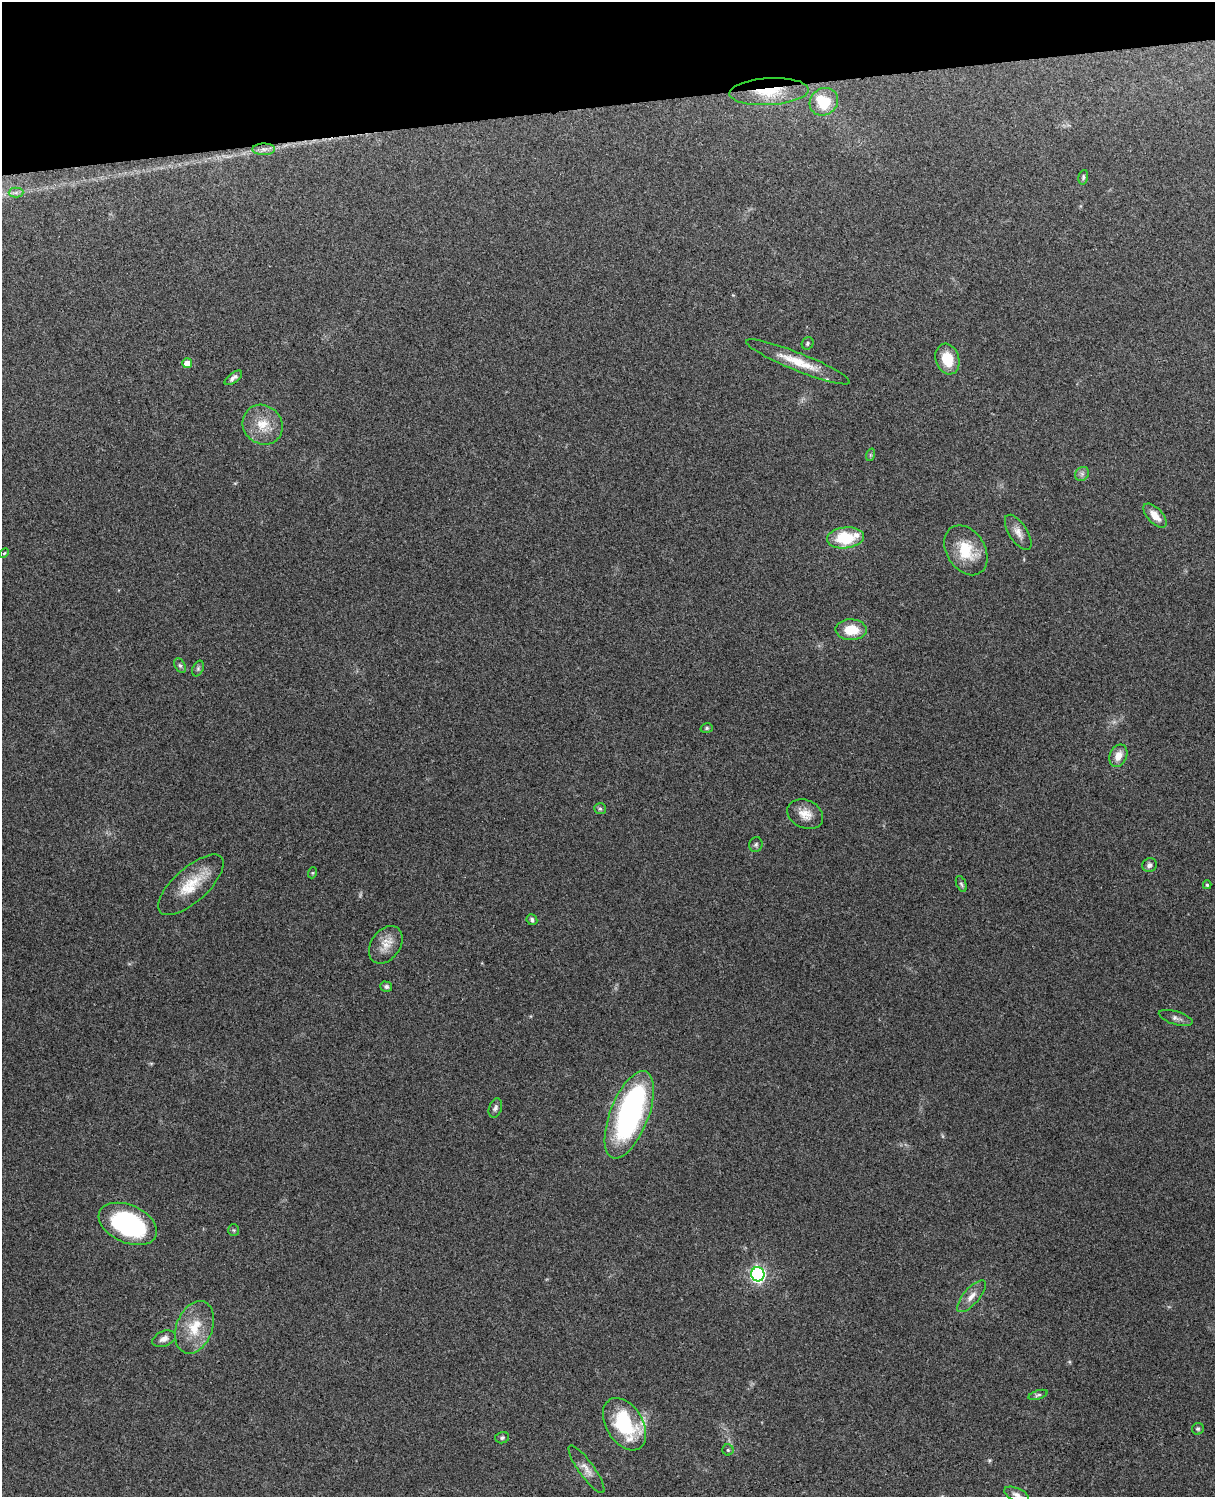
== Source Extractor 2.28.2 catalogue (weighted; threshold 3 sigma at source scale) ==
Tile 3 of 4 x 3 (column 3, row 1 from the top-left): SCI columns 2543-3755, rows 3156-4650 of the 5087 x 4928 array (HDU 1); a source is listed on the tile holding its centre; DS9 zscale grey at full resolution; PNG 1217 x 1499 px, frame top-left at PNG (2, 2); each listed source drawn as its Kron ellipse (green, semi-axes under 4 px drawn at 4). Shown black and unused: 7% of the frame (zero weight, under 3 of 4 exposures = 6% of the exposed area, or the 3 px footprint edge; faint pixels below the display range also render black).
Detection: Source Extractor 2.28.2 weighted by HDU 2 'WHT'; one run over the whole footprint, this tile lists its part. Background 0.281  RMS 0.0092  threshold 0.0415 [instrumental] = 3 sigma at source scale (4.5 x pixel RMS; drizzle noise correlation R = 1.50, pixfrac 1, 0.05/0.05 arcsec/px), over >= 5 px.
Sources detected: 53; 2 inside a brighter object's white glare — neither listed nor drawn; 1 inside a brighter listed object's ellipse — not listed separately; the other 50 listed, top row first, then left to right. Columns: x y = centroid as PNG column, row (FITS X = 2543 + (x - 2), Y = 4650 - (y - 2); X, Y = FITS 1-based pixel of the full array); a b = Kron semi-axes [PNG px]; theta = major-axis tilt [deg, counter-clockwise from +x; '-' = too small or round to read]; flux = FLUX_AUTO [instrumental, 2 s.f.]
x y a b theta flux
769 92 40 13 3 33
824 102 15 13 36 28
264 149 11 6 1 3.9
1083 177 7 4 77 1.6
16 193 7 5 1 2.4
808 343 6 5 - 1.7
947 359 15 11 -73 21
798 362 56 9 -22 24
187 363 5 5 - 8.6
233 378 10 5 37 3.3
263 425 21 19 -43 20
870 455 6 4 72 1.2
1082 474 7 6 - 2.8
1155 516 15 7 -47 10
1018 532 20 9 -57 7.4
845 538 18 10 7 39
966 550 27 19 -58 29
4 553 5 4 - 0.99
851 630 15 10 -1 21
180 666 8 5 -62 1.9
198 669 8 5 64 1.9
707 728 6 5 - 1.5
1118 756 12 8 65 9.4
600 809 6 5 - 1.5
805 814 19 14 -25 12
756 845 7 6 - 2.1
1149 865 7 6 - 3
312 873 5 3 - 0.9
961 884 8 5 -68 1.8
191 885 41 17 42 30
1207 885 4 4 - 1.4
532 920 5 5 - 2.5
386 945 21 14 55 13
386 987 6 5 - 2.1
1176 1018 17 6 -17 4.4
495 1108 10 6 73 2.9
629 1115 46 19 69 220
128 1224 31 18 -24 120
234 1230 6 5 - 1.3
758 1274 7 6 - 230
971 1296 20 8 49 7.6
195 1327 27 18 69 26
164 1339 12 7 22 4.8
1038 1395 10 4 17 1.9
625 1424 28 18 -59 67
1198 1429 6 6 - 1.7
502 1438 7 5 13 1.8
728 1450 5 5 - 1.6
586 1469 29 7 -54 8
1016 1494 13 6 -23 4.1
Overlapping masked pixels (flux is a lower limit): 1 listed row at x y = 769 92
Isophote crosses this tile's border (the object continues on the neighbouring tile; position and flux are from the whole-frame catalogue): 1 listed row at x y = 1016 1494